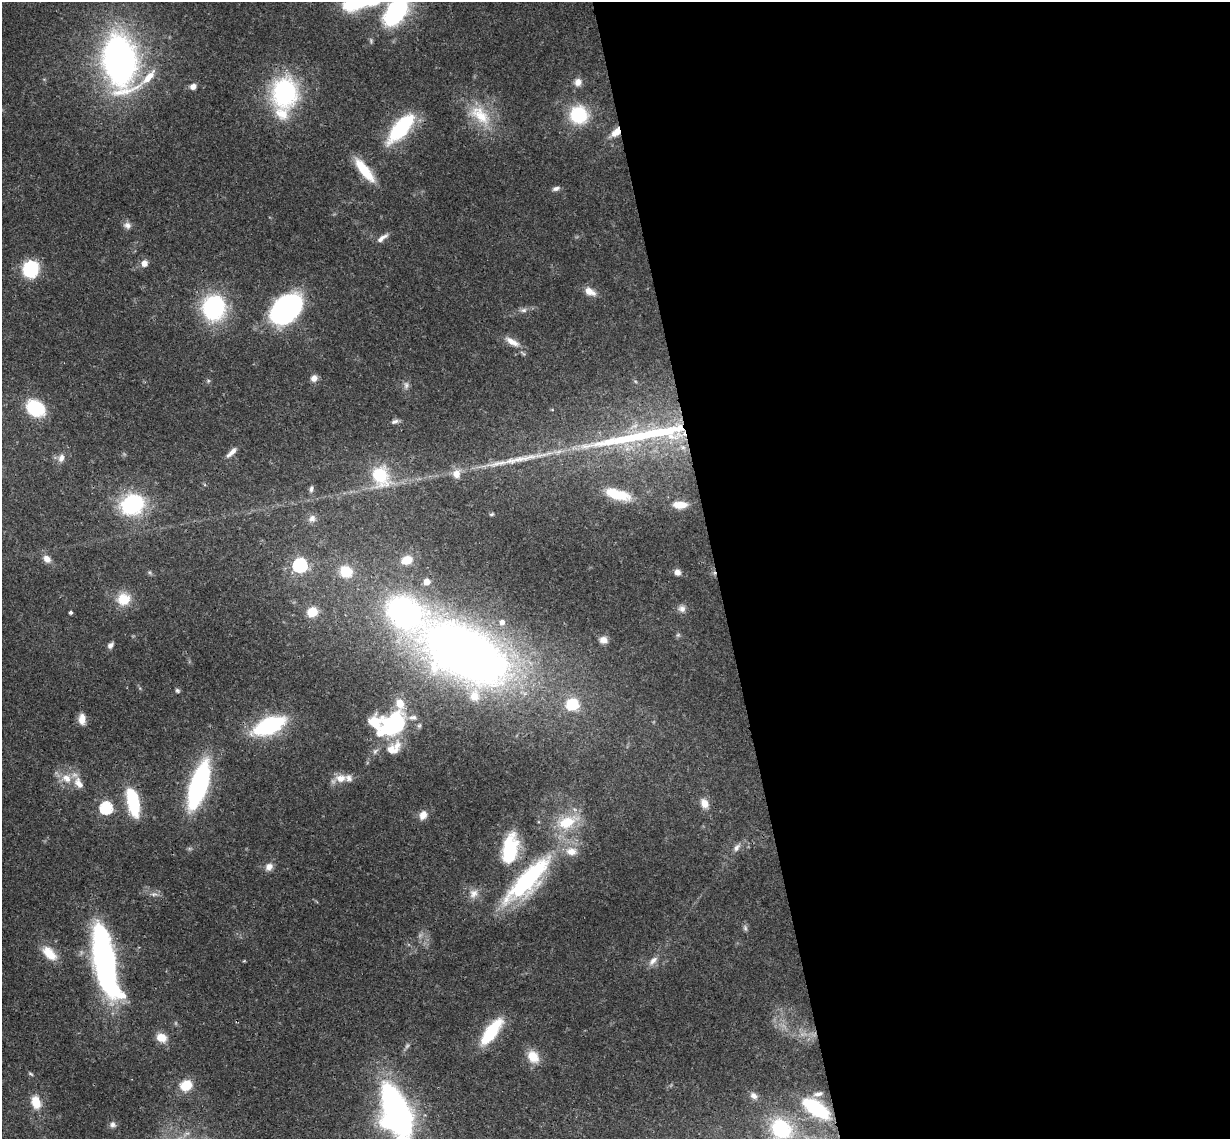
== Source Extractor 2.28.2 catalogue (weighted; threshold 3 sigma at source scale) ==
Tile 8 of 4 x 4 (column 4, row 2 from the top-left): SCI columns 3742-4969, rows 2539-3675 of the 5026 x 4964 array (HDU 1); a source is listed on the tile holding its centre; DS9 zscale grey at full resolution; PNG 1232 x 1141 px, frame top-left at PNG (2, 2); no overlay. Shown black and unused: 42% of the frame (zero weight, under 3 of 4 exposures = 6% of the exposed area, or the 3 px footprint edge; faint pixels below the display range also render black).
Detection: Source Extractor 2.28.2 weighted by HDU 2 'WHT'; one run over the whole footprint, this tile lists its part. Background 0.0422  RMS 0.0029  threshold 0.0129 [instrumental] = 3 sigma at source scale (4.5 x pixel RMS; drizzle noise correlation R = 1.50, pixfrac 1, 0.05/0.05 arcsec/px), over >= 5 px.
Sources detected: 104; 1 too faint to see at this stretch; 2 inside a brighter object's white glare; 2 long thin detections or spike segments (spike, bleed or trail) — not listed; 11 inside a brighter listed object's ellipse — not listed separately; the other 88 listed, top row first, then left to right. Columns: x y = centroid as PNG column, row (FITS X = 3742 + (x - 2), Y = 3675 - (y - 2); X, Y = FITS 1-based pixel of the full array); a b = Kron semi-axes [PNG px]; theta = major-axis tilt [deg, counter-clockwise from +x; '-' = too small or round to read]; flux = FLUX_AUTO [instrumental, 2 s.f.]
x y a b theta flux
353 4 28 12 10 19
396 11 25 14 53 52
120 60 36 21 -83 140
148 77 27 9 46 5.6
578 82 9 9 - 2
193 86 8 7 - 1.4
284 93 31 25 85 39
480 115 37 19 -41 11
579 115 17 16 - 17
401 127 35 16 43 22
616 132 15 8 43 3.4
364 170 30 9 -52 9.2
556 188 10 5 15 1
127 225 10 9 - 1.4
382 238 16 6 35 1.7
144 263 7 6 - 2.2
31 269 12 11 - 22
590 291 15 8 -30 2.7
214 308 19 17 76 42
286 310 34 22 41 54
523 310 10 6 7 1
512 342 22 8 -30 3.2
314 378 8 7 - 1.7
208 381 6 5 - 0.46
406 385 9 7 -80 1
35 408 16 12 -27 18
395 421 10 6 20 0.92
659 432 57 16 9 23
683 447 8 6 -68 1.3
231 452 17 6 44 1.9
61 458 11 7 69 1.7
456 474 11 9 81 2.9
380 476 26 19 -62 14
311 489 9 5 78 0.84
617 494 31 11 -16 9.1
132 504 18 15 25 35
680 505 16 8 0 4.1
491 514 6 4 26 0.39
312 519 11 9 47 1.6
47 559 11 8 -41 2
407 560 14 10 18 4.8
300 565 6 6 - 63
346 571 12 10 -32 8.1
677 572 8 7 - 1.5
427 582 7 6 - 2.4
124 599 15 15 - 6.3
682 609 10 9 - 1.5
71 612 3 3 - 0.61
312 612 8 7 - 6.9
678 635 7 5 44 0.52
603 640 10 8 -5 2.1
110 645 8 5 53 1.1
465 652 85 48 -29 250
177 690 6 5 - 0.52
572 704 11 11 - 11
82 719 13 8 -88 2.7
392 724 36 22 40 32
269 726 24 12 23 41
67 778 14 10 -37 4.1
341 778 16 11 5 3.5
199 785 34 12 72 69
133 802 25 9 -79 23
704 803 12 9 -62 2.7
106 808 6 6 - 39
423 815 11 9 64 2.1
567 822 30 16 24 10
737 847 12 7 59 1.4
510 849 31 15 80 20
269 867 10 9 - 2
527 880 69 21 46 44
473 893 14 11 58 2.6
154 894 9 5 1 1
745 928 9 5 -70 0.73
49 953 22 12 -44 5.3
653 961 16 7 49 1.9
105 962 54 14 -79 140
491 1032 29 11 53 17
161 1038 12 9 -18 3.8
533 1057 14 11 -54 5.6
31 1074 7 4 -27 0.43
186 1085 12 10 35 6.7
818 1094 14 6 12 1.5
754 1096 9 7 -44 1.4
36 1102 16 11 -72 4.9
816 1108 29 13 -35 20
396 1112 41 19 -73 130
113 1124 8 8 - 1.1
781 1129 26 21 -44 18
Overlapping masked pixels (flux is a lower limit): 2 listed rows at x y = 616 132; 527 880
Isophote crosses this tile's border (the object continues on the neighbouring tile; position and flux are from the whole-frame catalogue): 3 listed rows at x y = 353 4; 396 11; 396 1112